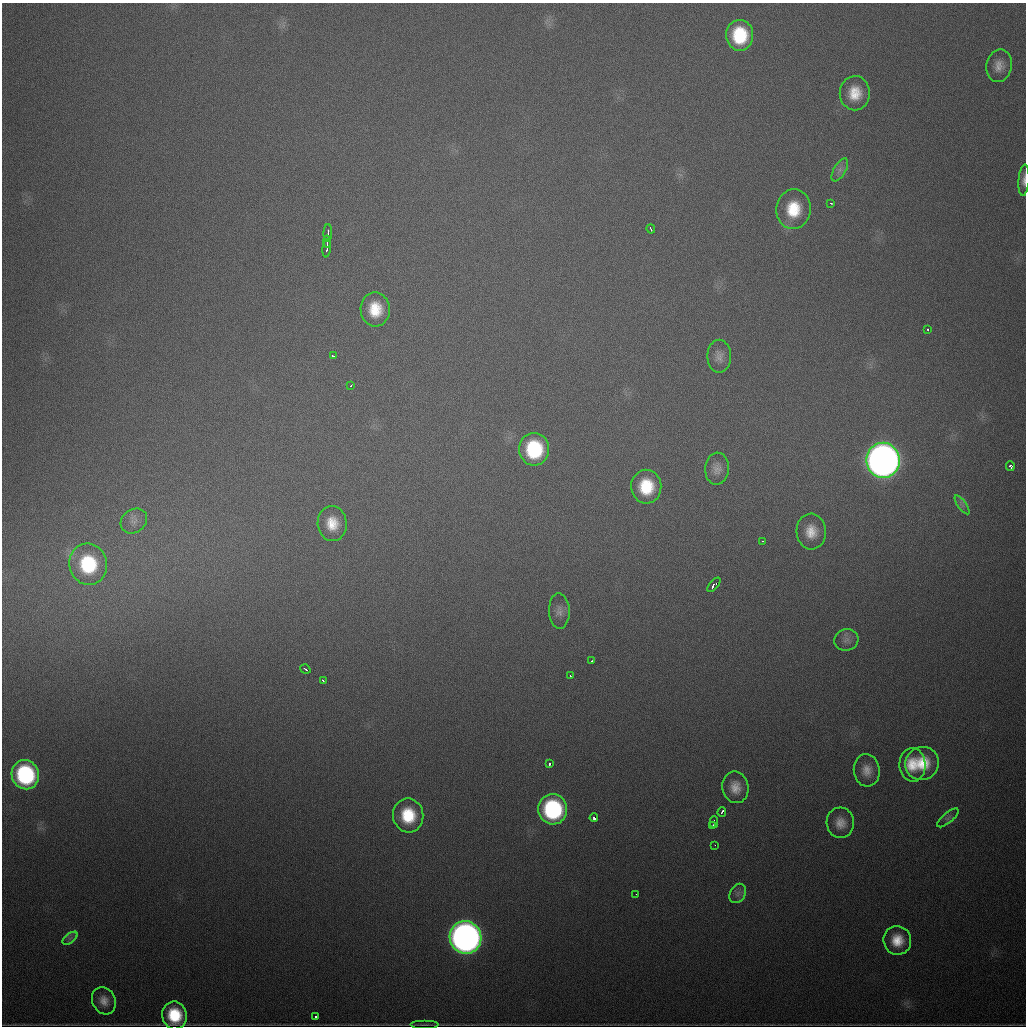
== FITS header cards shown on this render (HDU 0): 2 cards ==
NAXIS1  =                 1024
NAXIS2  =                 1024

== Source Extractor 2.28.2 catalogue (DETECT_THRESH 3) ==
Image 1024 x 1024 px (HDU 0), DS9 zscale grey, 1 PNG px = 1 image px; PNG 1028 x 1028 px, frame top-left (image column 1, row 1024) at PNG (2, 3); each listed source drawn as its Kron ellipse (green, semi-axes under 4 px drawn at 4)
Background 772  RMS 23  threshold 67.8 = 3 sigma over >= 5 px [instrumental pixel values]
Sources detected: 58; all 58 listed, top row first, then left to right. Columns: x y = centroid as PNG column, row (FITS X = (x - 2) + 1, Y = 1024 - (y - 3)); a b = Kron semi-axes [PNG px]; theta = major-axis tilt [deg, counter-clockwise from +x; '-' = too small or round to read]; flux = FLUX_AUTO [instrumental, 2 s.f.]
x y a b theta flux
740 35 15 13 -88 8.3e+04
999 66 16 12 79 1.7e+04
855 93 17 15 -89 3.6e+04
840 170 13 6 60 8.1e+03
1024 180 16 5 86 7.7e+03
831 203 3 2 - 1.6e+03
793 209 20 17 83 5.9e+04
651 229 4 2 - 3.2e+03
328 233 9 2 89 4.4e+03
327 242 6 2 86 3.7e+03
327 248 9 2 81 4.8e+03
375 309 17 14 -88 4.6e+04
928 329 3 3 - 3.5e+03
333 356 4 2 - 2.3e+03
719 356 16 12 90 1.3e+04
351 385 3 2 - 2.1e+03
534 449 16 15 - 1.2e+05
883 460 17 17 - 2.0e+06
1010 466 5 3 - 9.0e+03
717 469 16 12 86 1.3e+04
646 487 17 15 -88 6.4e+04
962 505 11 4 -55 5.1e+03
134 521 14 11 37 1.2e+04
332 523 17 14 -85 3.4e+04
811 531 18 14 -87 2.8e+04
762 541 3 2 - 1.4e+03
88 564 21 19 -76 1.2e+05
714 585 9 3 49 1.2e+04
559 611 18 10 -88 1.1e+04
846 640 12 11 - 9.8e+03
591 661 3 2 - 1.6e+03
305 669 5 2 - 3.7e+03
570 676 3 2 - 1.8e+03
323 681 4 2 - 3.2e+03
922 763 17 16 - 4.8e+04
550 764 3 3 - 9.5e+03
912 765 17 13 -88 3.6e+04
867 770 16 13 -83 1.9e+04
25 775 15 13 -69 1.9e+05
735 787 16 13 -79 2.2e+04
553 809 15 14 - 2.0e+05
722 812 5 3 - 1.0e+04
408 815 17 15 -81 6.6e+04
594 818 4 3 - 1.7e+04
948 818 13 5 40 5.6e+03
714 822 6 2 -88 4.0e+03
840 823 15 13 -85 1.9e+04
712 826 3 2 - 3.2e+03
715 845 2 2 - 1.7e+03
738 893 10 7 59 7.4e+03
636 894 2 2 - 1.3e+03
465 937 16 15 - 1.4e+06
70 938 9 4 37 5.0e+03
897 940 14 14 - 3.3e+04
104 1001 14 11 -63 1.6e+04
175 1015 14 12 -80 6.9e+04
315 1017 3 3 - 9.2e+03
425 1024 14 3 0 2.8e+03
At the frame edge (FLAGS 8, measured only in part): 1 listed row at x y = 1024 180